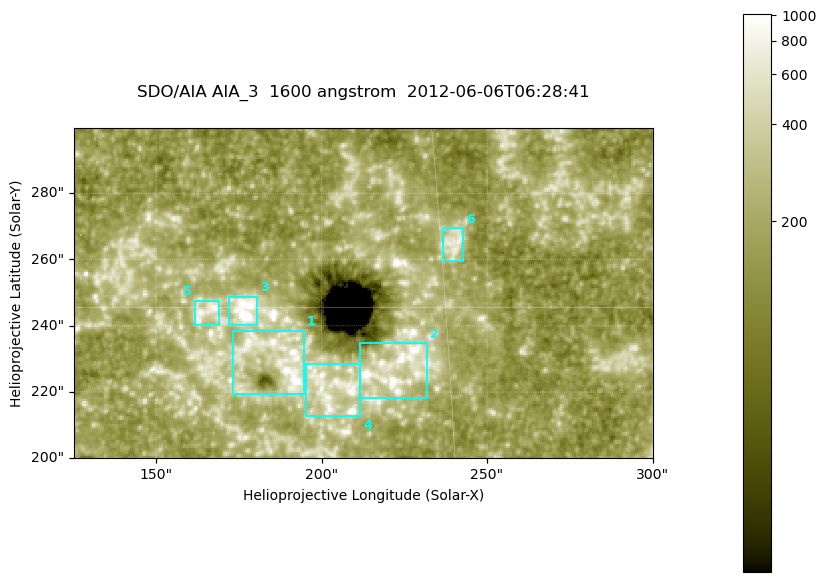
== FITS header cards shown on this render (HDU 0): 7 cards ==
TELESCOP= 'SDO/AIA '
INSTRUME= 'AIA_3   '
WAVELNTH=                 1600
WAVEUNIT= 'angstrom'
DATE-OBS= '2012-06-06T06:28:41.12'
CTYPE1  = 'HPLN-TAN'
CTYPE2  = 'HPLT-TAN'

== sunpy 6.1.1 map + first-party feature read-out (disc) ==
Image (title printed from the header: SDO/AIA AIA_3  1600 angstrom  2012-06-06T06:28:41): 287 x 164 px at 0.609 arcsec/px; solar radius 946 arcsec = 1552 px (partial field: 0.6% of the solar disc is inside the frame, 100% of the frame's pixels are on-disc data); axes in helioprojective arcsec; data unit not stated in the header (colour bar unlabelled)
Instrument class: DISC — disc imager (sunpy class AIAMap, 1600 A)
Bright regions (active regions / flare kernels): reference = the on-disc median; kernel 3 px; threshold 5 sigma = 325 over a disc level ~183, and >= 1.15x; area >= 47 px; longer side >= 3 px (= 1.8 arcsec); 6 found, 6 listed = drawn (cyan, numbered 1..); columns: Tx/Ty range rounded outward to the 2 arcsec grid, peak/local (2 s.f.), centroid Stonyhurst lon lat
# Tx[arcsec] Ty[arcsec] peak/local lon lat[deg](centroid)
1 172..196 218..240 7.3 +12 +14
2 210..232 218..236 7.2 +14 +14
3 172..182 240..250 18 +11 +15
4 194..212 212..230 4.7 +13 +13
5 160..170 240..248 4.8 +10 +15
6 236..244 258..270 3.7 +15 +16